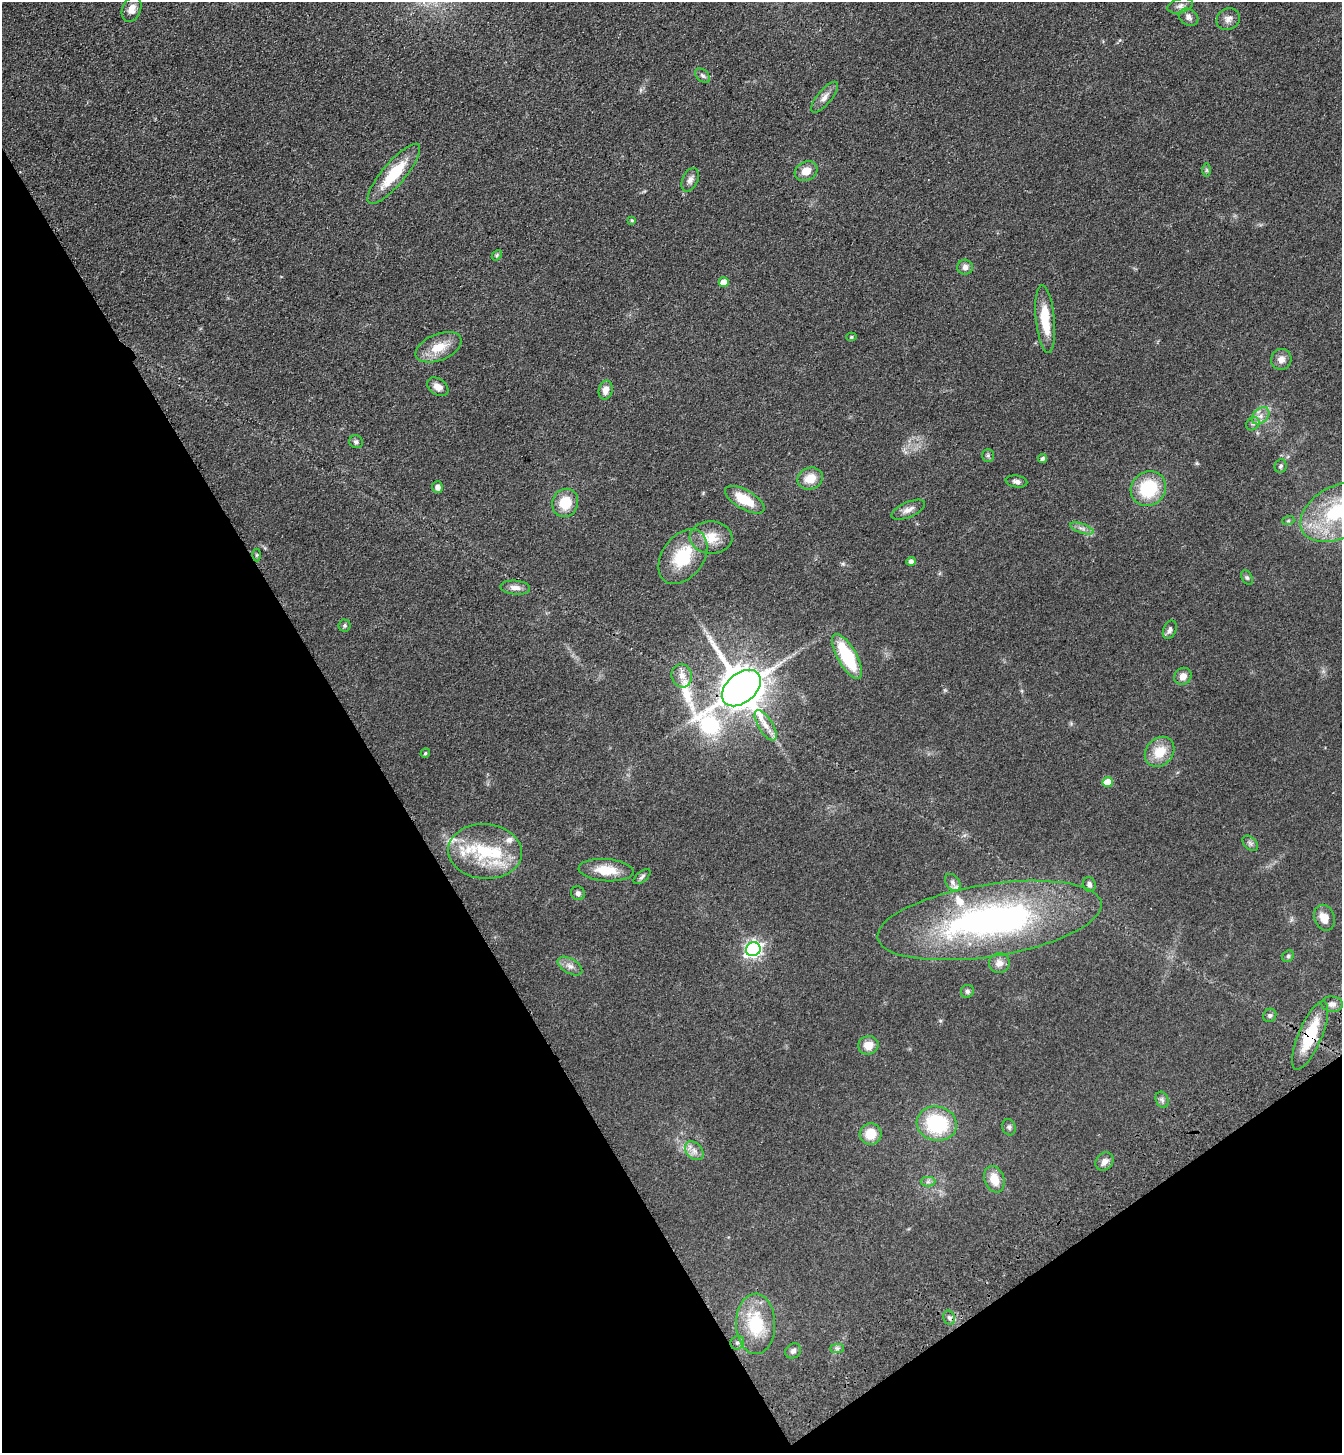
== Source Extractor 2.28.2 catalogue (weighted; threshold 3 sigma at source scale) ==
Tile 14 of 4 x 4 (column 2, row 4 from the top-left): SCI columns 1573-2912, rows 106-1556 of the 5958 x 6014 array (HDU 1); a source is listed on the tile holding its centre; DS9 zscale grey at full resolution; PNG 1344 x 1455 px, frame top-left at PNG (2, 2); each listed source drawn as its Kron ellipse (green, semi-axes under 4 px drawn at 4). Shown black and unused: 32% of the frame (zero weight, under 3 of 4 exposures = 6% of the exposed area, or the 3 px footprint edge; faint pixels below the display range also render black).
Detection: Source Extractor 2.28.2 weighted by HDU 2 'WHT'; one run over the whole footprint, this tile lists its part. Background 0.118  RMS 0.0089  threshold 0.0402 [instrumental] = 3 sigma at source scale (4.5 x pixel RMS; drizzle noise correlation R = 1.50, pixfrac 1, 0.05/0.05 arcsec/px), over >= 5 px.
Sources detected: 88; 5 inside a brighter listed object's ellipse — not listed separately; the other 83 listed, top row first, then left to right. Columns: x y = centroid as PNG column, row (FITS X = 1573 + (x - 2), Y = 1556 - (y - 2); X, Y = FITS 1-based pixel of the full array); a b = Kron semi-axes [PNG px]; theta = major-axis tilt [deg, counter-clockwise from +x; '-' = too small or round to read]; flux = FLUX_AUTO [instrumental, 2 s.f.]
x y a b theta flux
1180 6 13 7 16 4
131 9 13 9 68 7.3
1188 17 10 8 -29 3.7
1228 19 12 10 33 5.4
703 76 9 5 -45 2.2
824 97 19 7 50 5.9
1207 170 7 4 90 1.3
806 171 12 9 28 8.9
394 174 38 11 50 36
690 180 12 7 65 4.5
632 220 4 3 - 0.99
497 255 6 4 49 1.3
965 267 7 7 - 3.9
724 282 5 5 - 11
1045 319 34 9 -84 27
851 337 5 4 - 1.4
439 347 24 13 22 18
1281 359 10 10 - 6.4
438 387 11 8 -35 6.7
606 390 9 7 78 6.6
1261 416 10 7 42 5.1
1253 424 7 6 - 2.2
356 442 7 6 - 2.4
988 455 6 5 - 1.7
1042 458 4 4 - 2.5
1280 466 7 6 - 2.2
810 478 13 10 20 14
1017 481 11 6 -8 3.3
438 487 6 5 - 3.8
1148 489 18 16 40 46
745 500 22 9 -30 23
565 503 14 13 - 20
908 510 18 7 23 5.6
1338 512 40 26 28 89
1288 521 6 4 18 1.2
1082 528 12 4 -19 3.6
711 537 21 16 -3 16
257 555 6 4 89 1.2
683 557 30 20 54 41
911 561 4 4 - 2.6
1247 578 8 5 -62 1.7
515 588 15 7 -5 5.3
344 626 6 6 - 1.5
1170 630 10 6 67 3.2
847 656 25 9 -61 55
682 676 12 10 -74 7.3
1183 676 9 8 - 6.6
741 688 22 14 41 4000
766 725 17 7 -58 7.9
1160 752 16 13 47 18
425 753 5 4 - 1.4
1108 782 5 5 - 19
1250 843 9 6 -43 2.5
485 851 37 27 -4 55
606 870 27 11 -4 19
642 877 10 5 38 2.2
953 882 9 6 -53 3.2
1089 884 7 6 - 2.9
578 893 7 6 - 2.6
1324 918 13 10 -69 9.8
990 920 113 36 9 290
753 949 7 6 - 280
1288 956 6 5 - 1.5
999 963 10 10 - 6.2
570 966 14 7 -30 5.2
967 991 7 6 - 2.1
1332 1004 11 7 -8 4
1270 1015 7 6 - 2.1
1310 1035 37 11 67 39
868 1045 10 9 - 9.6
1162 1100 8 6 -68 2.6
937 1124 20 17 -11 63
1009 1127 8 6 -75 2.3
871 1134 11 10 - 16
694 1151 11 7 -46 5
1104 1161 10 8 49 4.9
994 1179 14 9 -69 14
928 1182 7 5 1 2.2
949 1318 7 5 -68 2.7
756 1324 30 19 -89 43
737 1343 7 6 - 2.2
837 1348 7 4 0 1.8
793 1351 8 7 - 3
Overlapping masked pixels (flux is a lower limit): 3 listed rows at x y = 741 688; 990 920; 1310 1035
Isophote crosses this tile's border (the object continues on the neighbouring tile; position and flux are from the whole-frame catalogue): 1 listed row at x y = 1338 512